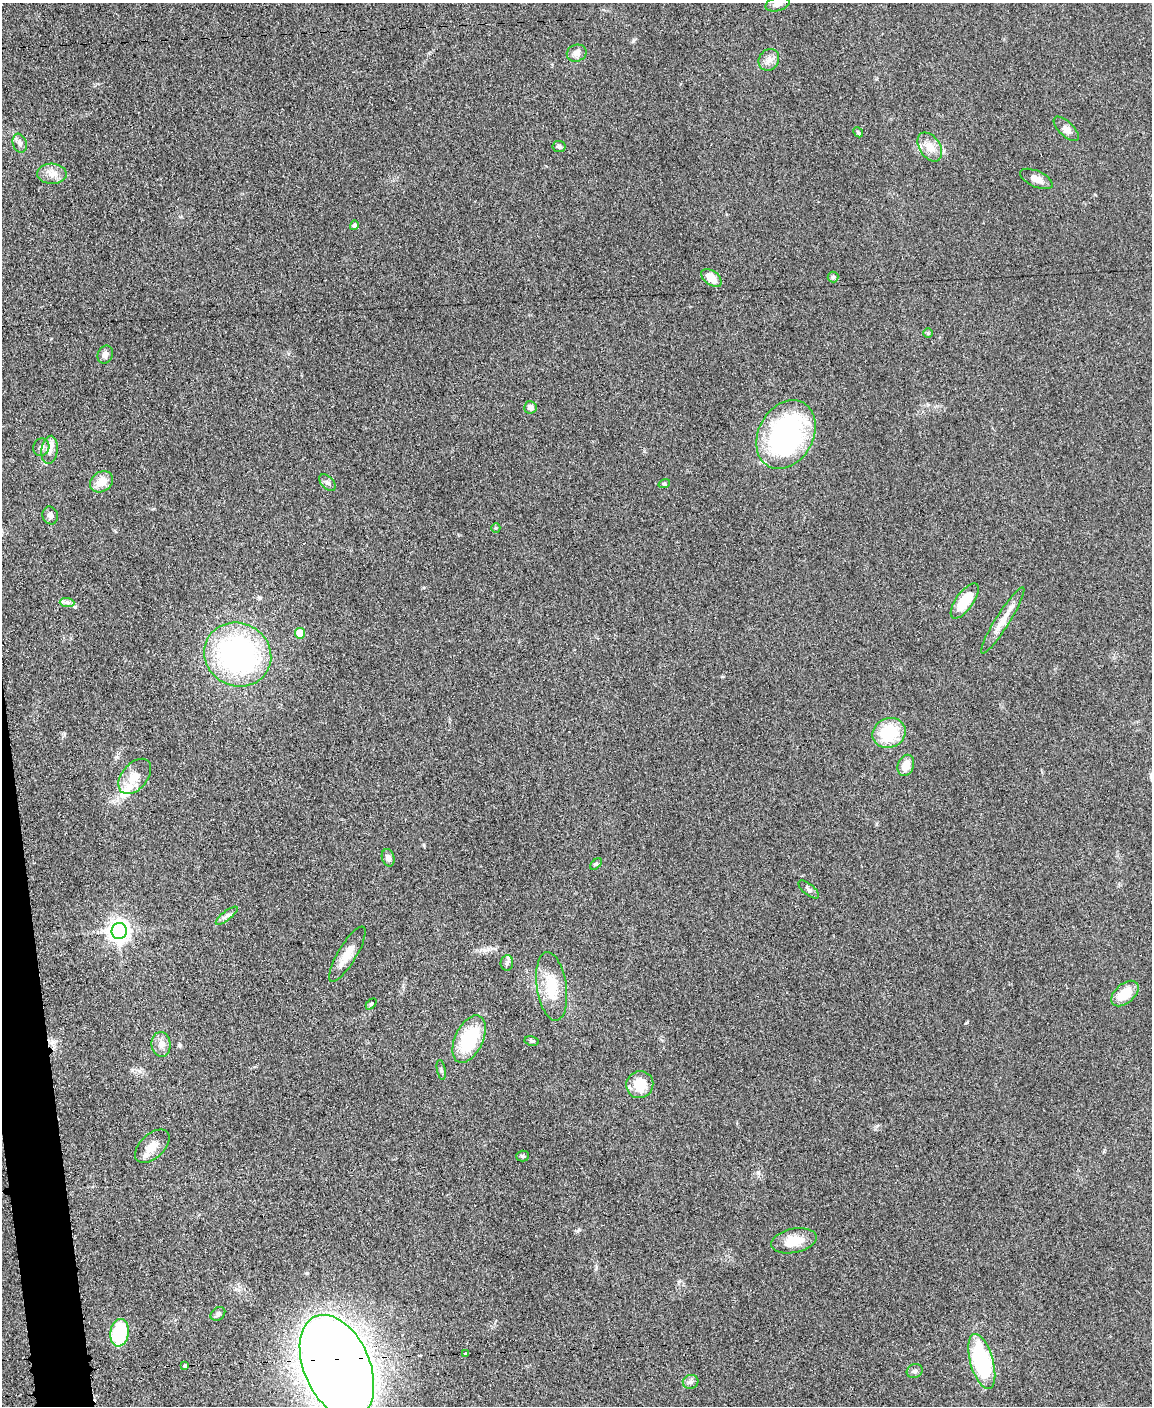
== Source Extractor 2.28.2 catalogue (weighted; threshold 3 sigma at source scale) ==
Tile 7 of 4 x 3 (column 3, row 2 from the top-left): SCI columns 2305-3454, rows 1650-3053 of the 4611 x 4593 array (HDU 1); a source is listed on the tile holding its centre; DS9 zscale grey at full resolution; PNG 1154 x 1408 px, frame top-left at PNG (2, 3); each listed source drawn as its Kron ellipse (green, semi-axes under 4 px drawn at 4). Shown black and unused: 2% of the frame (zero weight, under 3 of 5 exposures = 1% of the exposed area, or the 3 px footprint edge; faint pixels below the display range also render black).
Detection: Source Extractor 2.28.2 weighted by HDU 2 'WHT'; one run over the whole footprint, this tile lists its part. Background 0.0653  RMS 0.0062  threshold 0.0278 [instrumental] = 3 sigma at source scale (4.5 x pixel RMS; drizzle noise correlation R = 1.50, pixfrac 1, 0.05/0.05 arcsec/px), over >= 5 px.
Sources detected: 61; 1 inside a brighter object's white glare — neither listed nor drawn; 2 inside a brighter listed object's ellipse — not listed separately; the other 58 listed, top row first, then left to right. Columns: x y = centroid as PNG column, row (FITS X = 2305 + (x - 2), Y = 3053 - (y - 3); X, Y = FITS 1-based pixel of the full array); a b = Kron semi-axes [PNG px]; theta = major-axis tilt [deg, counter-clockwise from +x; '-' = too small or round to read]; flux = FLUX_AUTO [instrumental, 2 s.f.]
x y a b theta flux
777 4 12 7 15 3
577 53 10 8 20 3.1
769 60 11 10 - 3.9
1066 129 16 7 -43 3.5
858 132 5 4 - 0.8
20 143 10 7 -70 2.4
559 147 6 5 - 1.5
930 147 16 10 -56 7.9
52 174 15 10 -2 5.8
1036 179 17 8 -24 4.8
354 225 5 4 - 1.5
833 277 5 5 - 1.1
712 278 12 7 -37 8.5
928 333 5 5 - 0.78
105 355 9 7 62 3.1
530 407 6 6 - 3.4
786 435 36 27 61 120
41 447 9 8 - 2.6
49 450 14 8 82 4.2
101 482 12 9 34 8.2
327 483 10 6 -44 1.9
664 484 6 3 17 0.76
50 515 9 7 -70 2.2
496 528 5 4 - 0.7
965 601 20 8 54 20
67 602 7 4 -2 1.7
1003 620 39 7 58 8.9
300 633 5 5 - 12
238 654 34 31 -28 140
889 733 17 14 22 26
906 765 11 7 68 7.7
135 776 20 13 50 8.9
388 858 9 6 -74 2.6
596 864 7 4 44 0.97
809 890 12 5 -39 1.8
227 916 13 4 38 2.3
119 931 8 7 - 360
347 954 31 9 59 8.8
507 963 8 6 83 2
552 986 34 15 -82 20
1125 993 16 9 41 14
371 1004 6 4 45 0.88
469 1039 25 14 65 36
532 1041 7 4 -9 1.1
161 1044 12 9 -83 4.5
441 1070 10 3 -79 1.1
640 1085 13 13 - 17
152 1146 21 12 43 8
523 1156 6 5 - 1
794 1241 23 12 12 12
218 1314 8 6 39 1.9
120 1333 14 9 81 38
465 1354 3 3 - 2.1
982 1361 28 11 -74 62
185 1366 3 3 - 10
337 1366 54 33 -66 1500
915 1371 8 7 - 2
691 1382 8 7 - 2.1
Overlapping masked pixels (flux is a lower limit): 1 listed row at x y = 337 1366
Isophote crosses this tile's border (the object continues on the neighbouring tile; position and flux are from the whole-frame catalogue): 2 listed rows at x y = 777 4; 337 1366
Unlisted compact peaks at least as high as the median listed source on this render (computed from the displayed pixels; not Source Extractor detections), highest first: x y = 633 41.